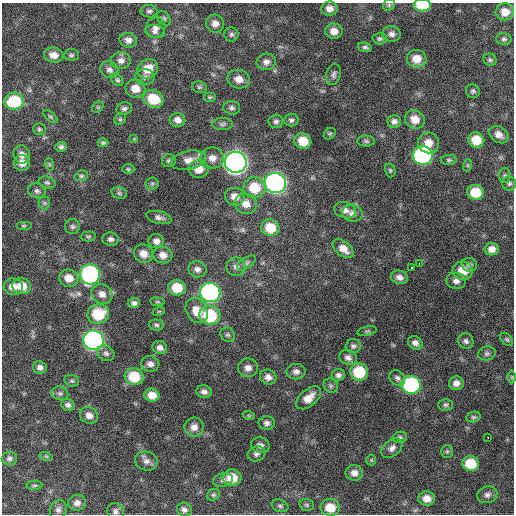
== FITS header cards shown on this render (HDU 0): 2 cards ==
NAXIS1  =                  512 / Axis length
NAXIS2  =                  512 / Axis length

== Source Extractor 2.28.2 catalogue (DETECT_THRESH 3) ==
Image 512 x 512 px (HDU 0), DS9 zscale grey, 1 PNG px = 1 image px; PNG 516 x 516 px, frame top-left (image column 1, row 512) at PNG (2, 3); each listed source drawn as its Kron ellipse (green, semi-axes under 4 px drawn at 4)
Background 665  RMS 20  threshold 59.5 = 3 sigma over >= 5 px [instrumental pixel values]
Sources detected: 178; all 178 listed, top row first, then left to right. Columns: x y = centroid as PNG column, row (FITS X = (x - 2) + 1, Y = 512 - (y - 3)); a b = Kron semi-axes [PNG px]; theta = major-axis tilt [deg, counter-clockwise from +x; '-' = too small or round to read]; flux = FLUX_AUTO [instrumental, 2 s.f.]
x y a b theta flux
389 5 6 5 - 2300
422 5 9 6 -1 55000
329 9 8 7 - 8500
149 11 8 6 -5 3400
505 12 9 8 - 15000
164 18 8 5 -49 2800
215 24 9 8 - 8700
156 27 10 9 - 7700
334 31 9 7 -4 11000
155 32 10 6 -9 5000
231 34 7 7 - 3200
391 34 9 8 - 5800
380 38 7 6 - 3100
504 39 8 6 -5 3200
128 40 9 7 -15 7300
365 47 7 5 -8 3200
54 55 10 7 -7 12000
71 55 7 6 - 3000
417 59 10 9 - 17000
490 60 7 6 - 2700
121 61 10 8 5 7000
266 62 9 8 - 7000
148 69 11 9 40 21000
109 70 9 8 - 5500
333 74 10 7 73 4400
145 77 10 8 1 5100
239 79 11 9 -13 11000
117 80 7 5 -43 2500
199 87 7 5 -15 2600
135 88 10 9 - 16000
473 91 7 6 - 3100
210 97 6 5 - 2200
153 99 10 8 -23 39000
14 101 9 8 - 62000
98 107 6 5 - 1900
124 108 8 6 11 3900
232 108 8 6 -8 3900
50 117 8 4 -41 2200
120 119 6 5 - 2200
415 119 10 9 - 15000
177 120 8 7 - 8000
291 120 7 6 - 3700
276 121 7 6 - 3900
394 121 7 6 - 5200
222 124 10 6 0 3700
39 129 6 6 - 2400
330 134 6 5 - 2100
499 135 10 7 -35 8700
134 139 4 4 - 1400
476 140 8 7 - 23000
303 141 8 7 - 24000
366 141 9 5 -2 2900
103 143 5 4 - 2200
429 143 10 10 - 15000
61 147 6 5 - 3000
22 155 9 8 - 8000
423 155 10 9 - 230000
212 158 12 10 -1 11000
188 160 18 9 12 13000
449 160 8 5 0 2300
169 161 7 6 - 3400
236 162 11 10 - 900000
22 163 8 8 - 9400
49 164 6 4 -72 1800
468 165 6 4 71 1700
128 169 6 5 - 1900
199 169 10 9 - 16000
390 170 7 5 -74 2300
505 175 7 6 - 2800
81 176 7 5 14 2500
47 183 8 6 -14 2800
275 183 10 10 - 510000
509 183 7 7 - 3200
152 184 6 6 - 2500
254 188 11 10 - 37000
37 191 9 7 -19 4200
476 192 8 7 - 31000
119 193 8 5 -16 2700
235 197 10 9 - 12000
44 203 6 6 - 2400
246 204 11 10 - 13000
345 210 11 8 -15 7800
352 213 10 8 -11 7300
159 217 13 6 -13 5800
24 226 8 3 0 1900
72 227 7 7 - 3500
270 228 9 8 - 29000
88 236 7 5 3 2200
110 239 8 6 -6 4200
156 241 8 7 - 7100
343 249 12 7 -39 13000
492 249 7 6 - 9200
143 254 10 9 - 11000
163 255 9 8 - 10000
246 263 11 5 33 4100
419 264 3 2 - 5300
469 265 8 7 - 3600
236 267 9 9 - 6600
411 267 3 3 - 8300
197 269 9 8 - 6600
463 271 10 9 - 22000
90 274 10 10 - 240000
399 277 9 6 -13 6500
69 278 10 8 -16 15000
456 281 10 8 -5 6800
22 286 9 8 - 18000
13 287 9 8 - 12000
177 288 9 8 - 31000
210 292 10 9 - 320000
102 294 11 9 -33 10000
157 302 7 3 -8 2100
134 303 6 5 - 4100
159 311 6 3 19 1600
197 311 13 10 -59 21000
98 314 11 9 11 43000
210 315 10 9 - 75000
156 325 7 5 -3 2800
367 331 10 4 12 2400
228 335 7 6 - 3100
507 339 7 5 -49 2400
94 340 10 9 - 430000
466 341 8 7 - 4200
415 343 8 6 -34 6000
353 346 7 6 - 3600
160 348 7 6 - 6000
106 353 9 7 -31 4700
487 353 9 7 12 4000
348 358 9 7 -22 5600
150 364 9 8 - 6400
40 367 7 6 - 5400
248 368 10 9 - 8600
296 372 9 7 0 6500
359 372 9 8 - 51000
338 375 6 6 - 4300
134 377 9 8 - 41000
268 377 8 7 - 7300
512 377 6 4 -90 1700
397 378 9 7 -45 4400
72 381 7 5 -15 2500
456 383 7 7 - 8200
411 385 10 9 - 150000
331 386 7 6 - 3300
204 392 8 6 -13 5400
60 393 8 6 -14 3800
152 395 7 6 - 13000
309 398 14 8 40 15000
68 405 7 5 -18 4600
445 405 7 5 1 2800
89 415 9 8 - 8600
249 416 6 4 -19 1700
473 417 7 5 13 2300
267 423 8 6 -1 4600
194 427 9 9 - 9700
400 437 7 5 10 2700
488 438 3 2 - 2400
260 445 9 7 -13 5500
392 448 12 8 41 6700
447 451 6 6 - 2200
256 454 9 7 20 4600
46 456 7 4 -18 2300
9 458 8 6 3 3800
371 460 5 5 - 1800
146 461 11 9 -14 7600
471 464 8 7 - 38000
354 473 8 8 - 8800
232 478 9 8 - 26000
223 480 10 6 13 4900
34 485 8 4 1 2200
213 495 7 5 29 2600
487 495 10 8 16 5500
427 498 8 7 - 11000
77 503 9 7 6 7000
307 505 7 5 -16 2600
280 506 8 6 -20 3100
330 507 9 8 - 25000
58 510 10 8 66 5200
184 510 8 6 -33 5200
115 511 9 8 - 4700
At the frame edge (FLAGS 8, measured only in part): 1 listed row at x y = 422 5